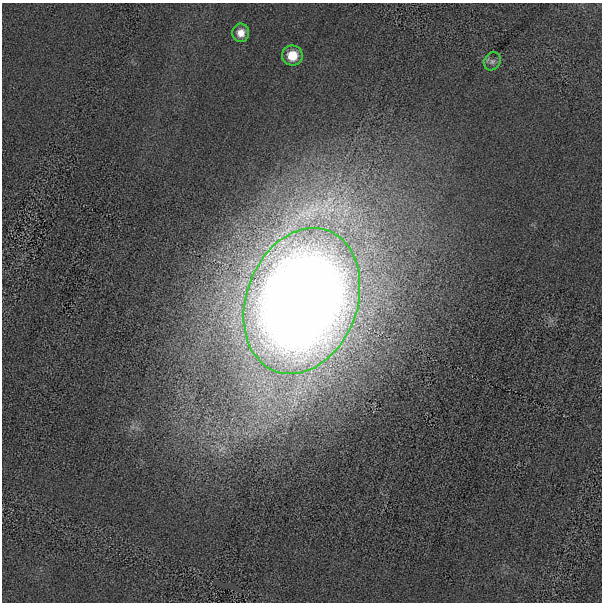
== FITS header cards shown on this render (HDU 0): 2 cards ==
NAXIS1  =                  600 / length of data axis 1
NAXIS2  =                  600 / length of data axis 2

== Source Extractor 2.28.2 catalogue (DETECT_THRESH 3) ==
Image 600 x 600 px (HDU 0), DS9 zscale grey, 1 PNG px = 1 image px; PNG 604 x 604 px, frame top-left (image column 1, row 600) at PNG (2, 3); each listed source drawn as its Kron ellipse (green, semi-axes under 4 px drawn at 4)
Background -5.56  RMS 140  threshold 415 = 3 sigma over >= 5 px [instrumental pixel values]
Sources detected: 4; all 4 listed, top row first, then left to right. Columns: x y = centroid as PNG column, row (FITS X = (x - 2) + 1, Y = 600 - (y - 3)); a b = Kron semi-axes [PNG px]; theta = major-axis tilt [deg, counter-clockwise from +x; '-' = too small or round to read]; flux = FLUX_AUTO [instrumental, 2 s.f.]
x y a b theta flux
241 33 9 8 - 8.0e+04
292 56 10 10 - 1.7e+05
492 61 9 7 53 3.5e+04
302 301 75 55 69 2.3e+07